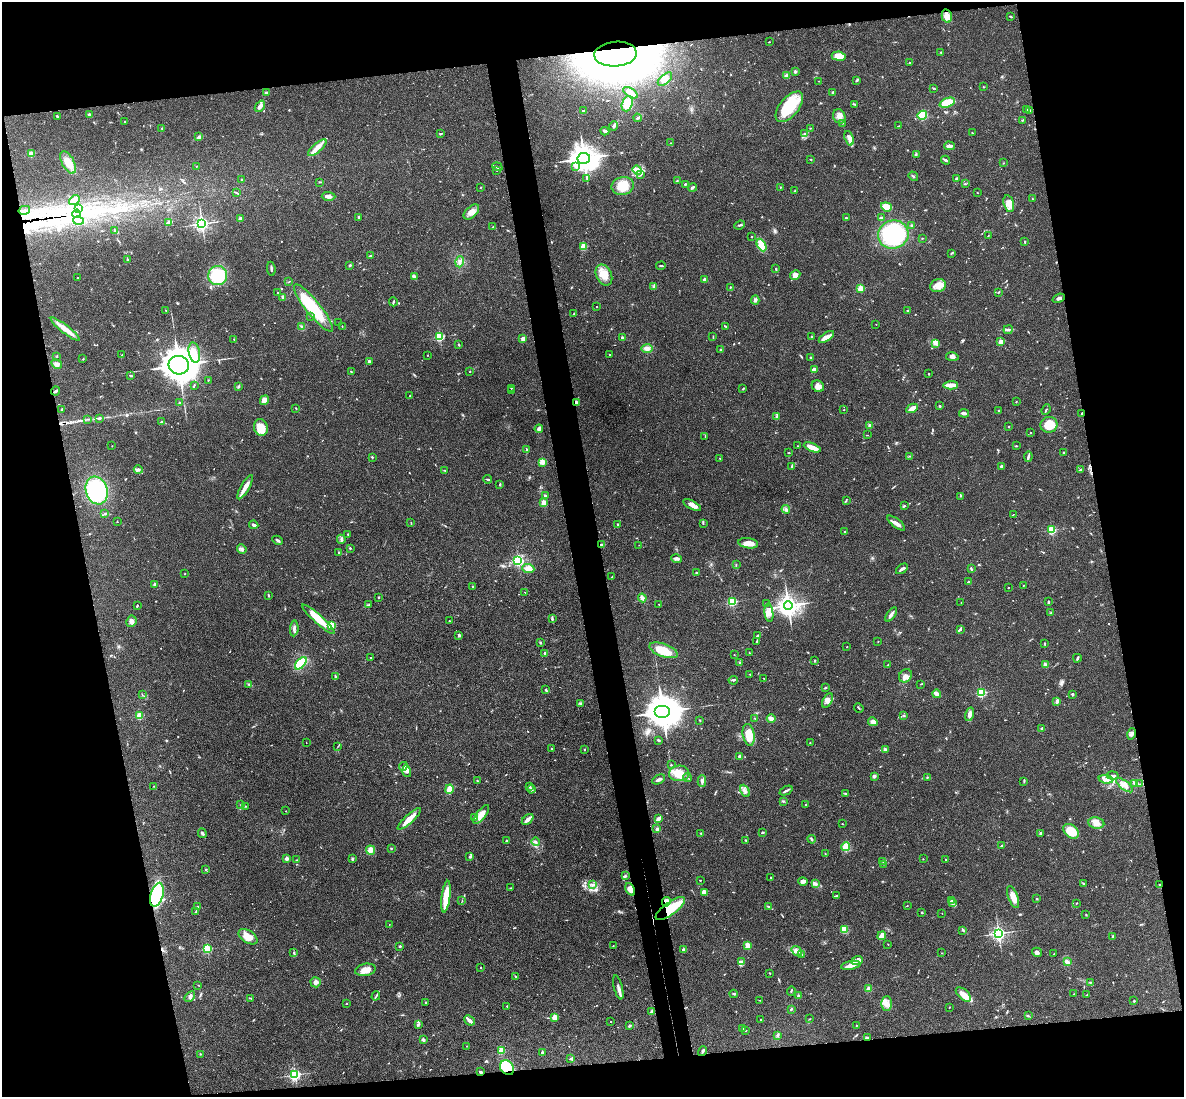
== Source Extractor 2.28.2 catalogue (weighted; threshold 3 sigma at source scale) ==
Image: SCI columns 59-4786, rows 254-4630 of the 4843 x 4777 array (HDU 1 of 3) = the unmasked area's bounding box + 8 px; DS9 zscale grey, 4 x 4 block average (1 PNG px = mean of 4 x 4 image px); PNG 1186 x 1099 px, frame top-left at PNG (2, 2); each listed source drawn as its Kron ellipse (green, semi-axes under 4 px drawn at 4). Shown black and unused: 24% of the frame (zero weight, under 3 of 4 exposures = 6% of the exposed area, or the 3 px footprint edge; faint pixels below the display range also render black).
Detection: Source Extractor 2.28.2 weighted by HDU 2 'WHT'. Background 0.0648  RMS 0.0049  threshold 0.0219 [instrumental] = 3 sigma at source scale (4.5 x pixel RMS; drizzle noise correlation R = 1.50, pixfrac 1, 0.05/0.05 arcsec/px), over >= 5 px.
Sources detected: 745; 1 too faint to see at this stretch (4 x 4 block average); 4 inside a brighter object's white glare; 12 cosmic-ray / hot-pixel residue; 2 long thin detections or spike segments (spike, bleed or trail) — neither listed nor drawn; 12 coinciding with a brighter row at this scale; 30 inside a brighter listed object's ellipse — not listed separately; of the other 684, all 500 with FLUX_AUTO >= 1.15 (the completeness limit of this list) listed and drawn (184 fainter detections not listed), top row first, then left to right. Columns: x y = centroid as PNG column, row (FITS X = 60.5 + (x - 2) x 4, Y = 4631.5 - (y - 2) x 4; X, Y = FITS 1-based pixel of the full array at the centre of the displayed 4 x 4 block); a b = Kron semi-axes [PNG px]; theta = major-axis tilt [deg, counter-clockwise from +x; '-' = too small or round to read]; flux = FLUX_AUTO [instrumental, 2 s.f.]
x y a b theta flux
947 16 7 5 -76 25
1010 16 2 2 - 1.4
769 42 3 2 - 1.3
941 52 2 2 - 2.7
615 54 21 12 4 3700
839 56 7 4 -7 32
909 62 2 2 - 1.5
795 72 3 3 - 6.5
787 75 3 3 - 4.2
665 79 9 4 42 17
857 80 3 2 - 3.6
819 81 2 2 - 1.2
984 87 3 2 - 1.4
934 88 3 2 - 1.8
833 92 3 2 - 2.9
267 93 2 2 - 1.7
630 93 8 3 -32 23
947 103 8 4 20 61
627 104 8 5 71 35
855 104 4 2 - 3
260 106 6 4 51 10
789 107 18 9 51 130
1026 109 4 2 - 2.1
584 111 3 2 - 3.9
1030 111 3 2 - 2.8
90 115 3 2 - 5.2
922 115 5 4 - 64
839 116 7 6 - 18
58 117 3 2 - 4
637 118 4 2 - 4.2
1023 120 3 2 - 2.1
125 121 2 2 - 2.7
843 123 2 2 - 1.6
613 126 4 3 - 6.3
898 126 2 2 - 1.2
162 128 2 2 - 2.5
810 128 2 2 - 1.4
605 131 4 3 - 4.4
805 133 3 2 - 1.8
972 133 2 2 - 1.5
441 134 3 2 - 2.4
199 137 4 2 - 3.7
849 138 7 3 -72 12
671 143 2 2 - 1.5
949 146 5 3 - 8.7
317 148 11 4 41 22
31 154 2 2 - 100
916 154 3 2 - 2.2
584 158 6 5 - 3300
811 159 2 2 - 1.2
946 160 4 3 - 4.9
68 162 12 6 -61 34
1003 163 2 2 - 1.4
196 166 2 2 - 1.4
497 167 5 2 - 5.1
576 167 3 2 - 6.4
496 170 2 2 - 2
637 170 5 3 - 10
640 175 3 2 - 2.8
913 176 5 2 - 3.9
587 178 2 2 - 1.3
957 179 2 2 - 21
242 180 2 2 - 1.6
677 181 2 2 - 1.7
319 182 3 2 - 2.4
685 184 2 2 - 3.3
965 184 2 2 - 1.9
623 186 11 9 14 45
780 187 2 2 - 2
480 188 2 2 - 1.2
692 188 4 2 - 5.6
795 191 4 2 - 2.5
236 193 2 2 - 2
977 193 2 2 - 1.8
329 196 7 3 -3 17
1033 199 2 2 - 2.4
74 200 6 3 42 21
1009 204 8 5 -75 22
886 207 5 4 - 39
78 208 2 2 - 1.9
24 210 6 2 14 3.1
471 212 9 5 43 20
77 214 4 2 - 5.6
359 217 3 2 - 4.8
240 218 3 2 - 10
846 218 2 2 - 5
881 218 4 2 - 2.9
78 221 5 4 - 9.4
169 223 4 2 - 15
202 224 3 3 - 740
740 225 6 2 23 4.1
912 225 3 2 - 4.4
493 227 2 2 - 1.4
115 231 2 2 - 1.4
893 234 15 14 - 330
751 236 2 2 - 3.1
988 236 2 2 - 1.9
922 238 2 2 - 1.8
1025 242 2 2 - 3.3
761 245 7 3 -62 37
583 246 2 2 - 140
951 253 2 2 - 1.2
370 256 2 2 - 1.9
127 260 3 2 - 2.3
459 262 5 3 - 8.1
350 265 3 2 - 3.8
661 266 5 2 - 3.1
271 269 7 2 -82 4.4
776 269 2 2 - 2.1
218 275 9 9 - 160
604 275 11 7 -65 35
795 275 5 4 - 15
414 277 4 3 - 8.6
78 278 2 2 - 1.4
705 280 2 2 - 40
289 281 3 2 - 1.3
654 286 4 2 - 2.6
938 286 8 6 19 33
730 287 2 2 - 1.8
860 288 2 2 - 140
277 292 2 2 - 1.6
999 292 3 2 - 2.3
283 297 2 2 - 30
1059 298 6 2 23 6.2
755 300 4 3 - 7.6
393 302 4 2 - 3.6
596 306 2 2 - 2.9
313 308 30 7 -51 160
165 310 2 2 - 1.2
908 311 2 2 - 5.6
574 313 3 2 - 1.2
311 316 2 2 - 2.2
339 322 2 2 - 2.6
876 324 2 2 - 1.7
342 326 3 2 - 1.4
725 326 3 2 - 2.8
302 327 2 2 - 1.4
65 329 18 4 -38 34
1008 330 4 2 - 4.8
812 336 3 2 - 2.3
440 337 2 2 - 290
713 337 4 2 - 1.6
826 337 9 3 33 24
622 338 2 2 - 26
234 339 2 2 - 1.2
523 339 3 2 - 14
1000 342 2 2 - 94
935 343 4 4 - 8
458 345 3 2 - 2.5
647 349 5 4 - 9.6
721 350 2 2 - 5.2
194 352 10 5 -78 29
609 354 2 2 - 1.4
122 355 2 2 - 5.6
428 355 2 2 - 1.3
57 357 2 2 - 1.2
810 357 2 2 - 2.3
952 357 6 4 -10 9.1
83 359 2 2 - 1.4
369 362 2 2 - 29
57 364 6 3 -29 9.4
179 365 10 9 - 5400
815 369 4 3 - 4.5
351 371 2 2 - 1.6
470 371 2 2 - 1.9
929 374 2 2 - 6.2
131 376 4 2 - 3.3
208 380 2 2 - 1.2
194 385 4 2 - 2
951 385 7 2 3 40
818 386 6 5 - 15
238 387 3 2 - 3.9
511 388 2 2 - 4.2
743 389 3 2 - 2.3
56 391 4 2 - 4
511 391 2 2 - 1.8
410 396 2 2 - 3.3
264 400 5 4 - 18
576 402 3 2 - 13
1016 402 2 2 - 1.7
180 403 3 2 - 3.4
939 406 2 2 - 6
296 408 2 2 - 1.2
912 408 6 3 29 20
62 409 2 2 - 2.1
844 410 2 2 - 1.3
998 410 2 2 - 3.1
1046 410 5 2 - 3.3
964 413 5 2 - 11
1082 414 3 2 - 2.1
777 417 4 2 - 4
99 418 3 2 - 3.9
88 419 3 2 - 1.7
162 422 3 2 - 2.1
1049 425 8 8 - 64
870 426 3 2 - 8.8
261 427 8 7 - 47
1008 427 2 2 - 1.3
539 429 4 3 - 7.7
1031 432 2 2 - 1.4
867 435 4 2 - 1.2
705 436 2 2 - 1.2
112 446 2 2 - 2.4
797 446 2 2 - 1.4
1016 446 3 2 - 2
812 447 9 4 -22 32
527 450 3 2 - 2.4
1063 452 2 2 - 4.3
789 453 2 2 - 1.6
910 456 2 2 - 1.3
372 457 2 2 - 1.8
1028 457 5 2 - 5.4
720 458 2 2 - 1.6
542 462 2 2 - 120
792 466 3 2 - 2.4
1001 466 2 2 - 23
138 470 4 2 - 3.1
444 470 2 2 - 1.3
1080 470 2 2 - 1.4
488 479 4 2 - 3.3
500 485 3 2 - 2.3
245 487 13 4 61 26
97 490 14 10 -71 240
545 496 4 2 - 6.1
960 496 3 2 - 2.4
846 500 4 2 - 2.1
544 502 2 2 - 82
692 505 10 4 -28 15
904 506 3 2 - 3
786 509 4 3 - 5.7
105 514 3 2 - 2.4
1013 514 2 2 - 1.3
117 522 2 2 - 1.4
411 522 2 2 - 1.9
703 523 2 2 - 1.2
896 523 11 3 -37 15
254 525 4 2 - 7.7
618 525 3 2 - 2.7
1052 530 2 2 - 260
844 531 2 2 - 1.5
348 534 2 2 - 2.1
341 539 4 2 - 3.7
277 540 6 3 -28 6.5
748 543 10 5 -9 24
601 545 4 3 - 7.8
639 545 2 2 - 1.7
350 548 2 2 - 2.7
242 549 5 4 - 7.9
339 552 3 2 - 3.4
676 558 5 3 - 8.3
518 561 2 2 - 390
736 564 2 2 - 1.4
528 569 6 4 -4 18
902 569 7 2 34 7.5
971 569 3 2 - 3.2
696 572 2 2 - 2.6
185 574 2 2 - 1.2
612 577 4 2 - 2.7
968 582 2 2 - 10
155 584 3 3 - 4
1023 585 2 2 - 2.3
472 586 2 2 - 1.4
1008 588 2 2 - 2
525 592 2 2 - 1.2
268 595 3 2 - 2.6
378 597 2 2 - 3.2
642 598 4 3 - 9.9
1048 601 3 2 - 2.6
732 602 2 2 - 310
766 603 2 2 - 2.2
961 603 2 2 - 1.4
659 604 2 2 - 1.9
369 605 2 2 - 1.3
788 605 4 4 - 2100
137 606 3 2 - 2.4
769 613 9 4 -83 16
1050 613 3 2 - 1.2
891 614 8 2 54 12
318 619 22 4 -42 68
552 619 4 3 - 4.4
131 621 6 5 - 12
449 621 2 2 - 4.6
332 625 2 2 - 150
294 628 8 2 85 8.4
960 629 4 3 - 4.9
459 635 2 2 - 5.6
758 635 3 2 - 2.2
757 641 2 2 - 1.4
878 641 2 2 - 1.3
540 642 2 2 - 3.3
1045 643 2 2 - 1.2
847 647 2 2 - 1.3
664 650 15 6 -19 50
545 653 2 2 - 22
749 653 2 2 - 1.6
734 655 2 2 - 2.8
370 658 2 2 - 1.6
1077 658 4 2 - 3.5
815 661 3 2 - 2.6
301 663 7 4 50 100
740 663 4 2 - 3.8
888 665 4 2 - 1.8
1045 665 4 3 - 11
750 674 2 2 - 1.7
335 676 4 2 - 3.4
905 676 7 6 - 17
764 678 2 2 - 1.9
733 680 4 2 - 4.7
249 684 3 2 - 2.4
921 684 2 2 - 1.6
825 688 3 2 - 2.8
546 690 3 3 - 3.1
981 692 2 2 - 310
142 694 3 2 - 1.4
937 694 4 2 - 23
1072 694 4 2 - 2.8
827 701 8 4 61 13
1057 701 3 2 - 8.3
580 703 3 2 - 3.3
859 708 5 2 - 3
663 712 8 6 0 6400
970 714 7 4 76 12
904 715 2 2 - 2.2
139 716 2 2 - 130
755 718 2 2 - 2
771 718 4 3 - 11
700 720 2 2 - 1.7
873 722 4 4 - 9.7
1042 728 2 2 - 4.5
1132 734 6 4 74 8.3
749 735 11 6 -80 54
658 740 3 2 - 3
306 743 2 2 - 1.2
810 743 2 2 - 1.8
338 746 2 2 - 1.2
552 749 2 2 - 1.9
585 749 2 2 - 1.9
885 749 3 2 - 9.9
740 756 2 2 - 39
671 765 2 2 - 3.7
403 766 4 3 - 5.5
407 771 6 4 -71 13
679 773 10 8 4 46
874 776 3 2 - 7.8
1113 776 5 3 - 7.8
687 777 4 2 - 3.4
927 777 4 2 - 1.9
659 779 7 3 26 8.6
1106 779 7 3 -6 17
477 780 3 2 - 1.5
702 781 6 3 -89 7.8
1024 781 3 2 - 2.3
1135 783 4 3 - 7.6
1139 784 3 2 - 2.7
1124 785 10 4 -38 18
154 786 2 2 - 1.5
529 786 2 2 - 1.5
449 789 5 3 - 46
531 789 4 3 - 4.6
745 791 6 3 -63 9.3
786 791 7 2 26 5.4
845 794 2 2 - 2.1
783 801 3 2 - 3.1
241 804 2 2 - 2.2
806 805 2 2 - 4.7
245 806 2 2 - 1.4
286 811 2 2 - 2.5
481 815 11 4 52 26
474 817 2 2 - 1.8
409 819 15 3 42 34
528 819 7 2 43 20
658 819 4 2 - 21
1096 823 8 5 -8 17
842 824 2 2 - 1.6
657 829 2 2 - 6.4
1071 831 9 6 -39 62
763 832 2 2 - 4.4
202 833 5 2 - 5.2
701 833 2 2 - 2.9
1040 833 2 2 - 8.8
812 839 4 2 - 3.7
745 840 2 2 - 2
506 841 2 2 - 5.4
536 842 4 2 - 4.1
1001 846 3 2 - 2.4
846 847 4 3 - 48
391 848 3 2 - 2.1
370 850 5 4 - 18
825 854 3 2 - 2.1
469 857 3 2 - 2.8
286 858 2 2 - 44
352 859 3 2 - 4.2
923 859 2 2 - 1.4
946 859 2 2 - 2.2
297 860 2 2 - 1.2
883 861 2 2 - 1.7
884 864 2 2 - 1.7
205 869 2 2 - 1.9
625 876 3 2 - 3
771 877 2 2 - 1.2
700 880 2 2 - 1.8
803 882 5 4 - 8.3
816 883 4 2 - 4.4
1083 883 3 2 - 2.2
593 884 4 2 - 2.4
1159 885 2 2 - 1.5
510 888 2 2 - 1.2
630 889 6 4 -64 20
704 892 3 3 - 15
157 895 12 6 74 210
837 896 2 2 - 2.6
446 897 16 4 82 69
1013 897 11 5 -69 29
1037 899 3 2 - 2
952 900 2 2 - 1.3
462 901 3 2 - 1.5
666 902 5 4 - 24
952 903 3 2 - 2.7
1076 903 2 2 - 1.4
768 906 4 2 - 2.9
907 906 3 2 - 1.3
197 907 3 2 - 3.3
670 909 17 6 36 110
196 912 3 2 - 2
922 913 2 2 - 12
942 913 2 2 - 1.2
1086 915 3 2 - 1.2
389 924 2 2 - 1.3
844 929 4 4 - 40
963 930 3 2 - 3.4
999 933 3 3 - 680
882 936 4 3 - 25
1113 936 3 2 - 3
248 937 10 6 -32 29
888 944 2 2 - 2
748 945 2 2 - 42
400 946 2 2 - 12
613 946 2 2 - 1.2
207 949 2 2 - 300
683 950 2 2 - 40
797 951 5 3 - 9.8
1037 952 5 3 - 8.8
294 953 3 2 - 2.7
942 953 2 2 - 1.4
801 954 3 2 - 1.9
1054 954 2 2 - 1.6
857 961 6 3 20 11
741 962 4 2 - 4.5
1067 962 4 2 - 16
851 965 10 3 11 28
480 967 2 2 - 1.4
365 970 10 6 13 21
770 973 2 2 - 1.5
516 977 4 2 - 2.4
316 982 5 5 - 9.8
1090 982 2 2 - 2.4
198 985 2 2 - 1.2
618 987 12 3 -75 12
869 989 2 2 - 67
791 991 5 2 - 2.4
734 994 4 3 - 3.4
963 994 9 5 -42 29
1074 994 2 2 - 2.1
1087 995 3 2 - 2.4
376 996 4 2 - 2.8
798 996 2 2 - 34
190 997 6 3 42 7.9
251 998 3 2 - 2
760 1000 2 2 - 1.2
1134 1001 2 2 - 3.8
425 1002 2 2 - 1.5
346 1003 2 2 - 6.1
887 1004 7 5 89 18
507 1006 2 2 - 6
949 1007 4 2 - 1.4
791 1009 2 2 - 5
652 1012 2 2 - 53
1028 1016 3 2 - 2.1
555 1017 3 3 - 22
760 1019 2 2 - 2.7
810 1019 2 2 - 1.8
470 1020 6 2 -41 18
610 1022 2 2 - 1.5
418 1025 4 2 - 3.2
629 1026 3 2 - 4.4
856 1026 3 2 - 1.6
743 1029 2 2 - 6.4
745 1031 3 2 - 1.9
777 1035 4 2 - 3.7
867 1037 2 2 - 2
423 1040 4 3 - 4.5
467 1046 2 2 - 1.2
501 1050 2 2 - 120
703 1051 5 2 - 4.6
542 1053 4 2 - 7.4
200 1054 2 2 - 1.8
571 1059 3 2 - 4.1
507 1068 8 6 -48 51
480 1072 3 2 - 4.6
295 1075 2 2 - 590
Overlapping masked pixels (flux is a lower limit): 11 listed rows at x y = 947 16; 615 54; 576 402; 1082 414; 601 545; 1159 885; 630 889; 666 902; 670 909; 507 1068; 480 1072
Diffuse or blended objects may show on this block-average render without a row.